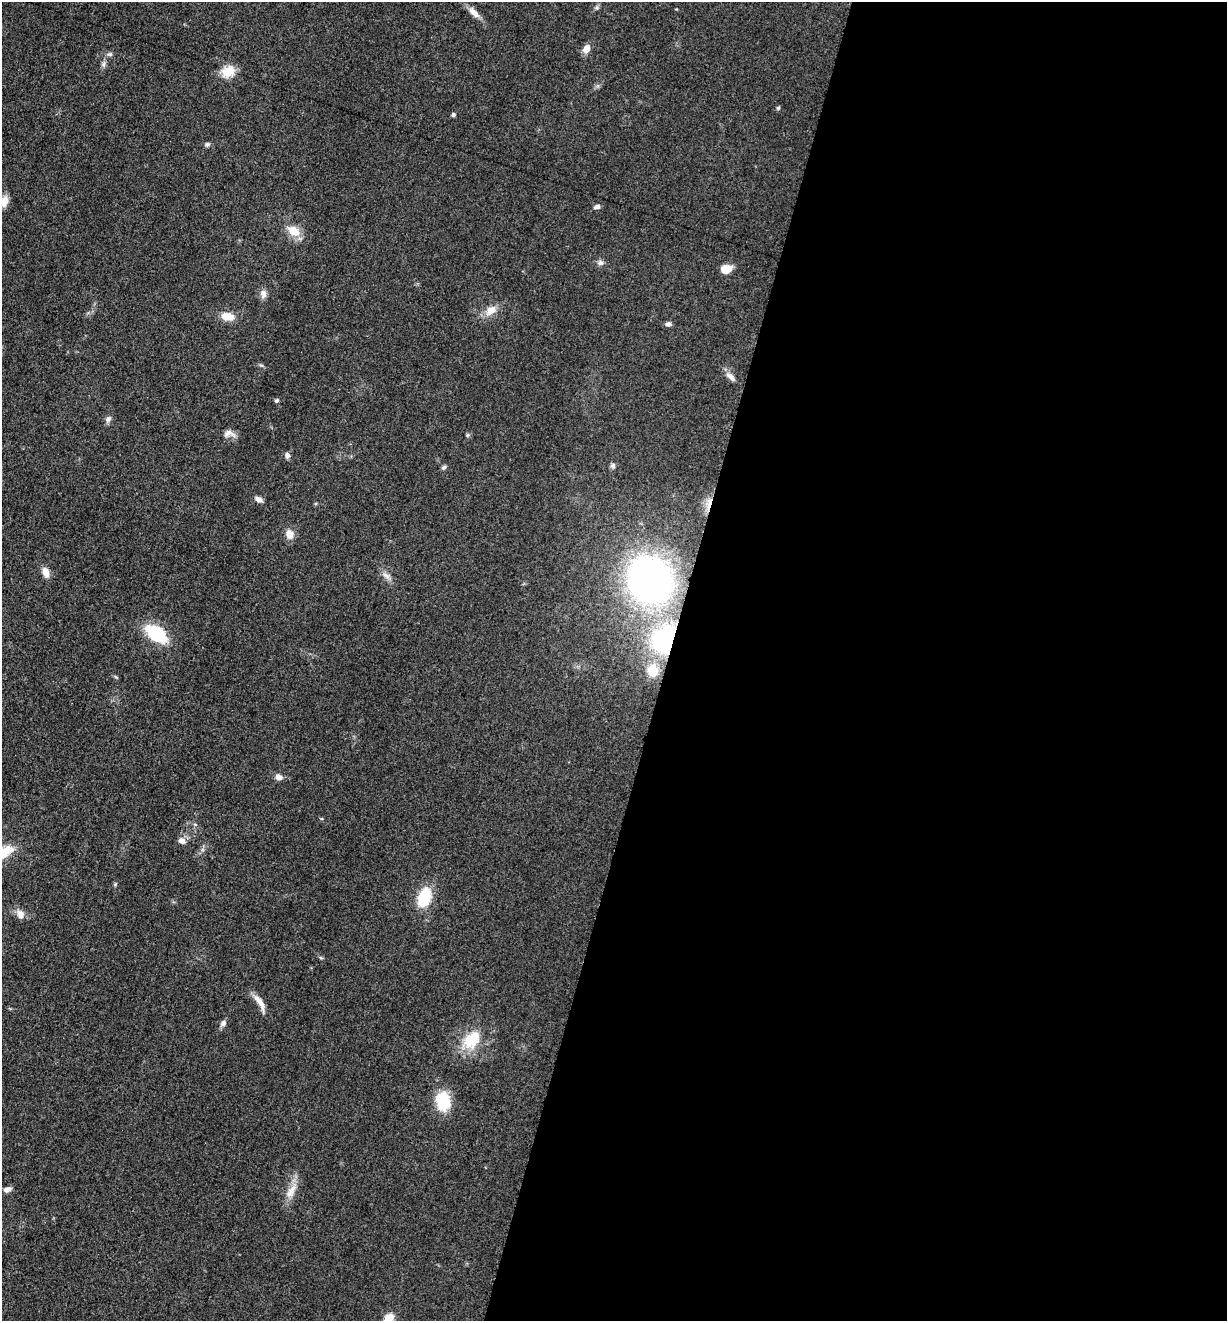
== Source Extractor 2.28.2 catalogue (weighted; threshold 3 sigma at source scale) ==
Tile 12 of 4 x 4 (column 4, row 3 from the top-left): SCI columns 3940-5164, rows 1330-2648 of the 5304 x 5292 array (HDU 1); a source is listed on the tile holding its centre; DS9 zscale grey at full resolution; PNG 1229 x 1323 px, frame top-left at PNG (2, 2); no overlay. Shown black and unused: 46% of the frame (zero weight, under 3 of 5 exposures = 1% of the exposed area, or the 3 px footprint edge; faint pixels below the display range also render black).
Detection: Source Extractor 2.28.2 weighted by HDU 2 'WHT'; one run over the whole footprint, this tile lists its part. Background 0.0509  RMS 0.0056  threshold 0.0251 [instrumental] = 3 sigma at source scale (4.5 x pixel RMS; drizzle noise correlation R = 1.50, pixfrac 1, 0.05/0.05 arcsec/px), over >= 5 px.
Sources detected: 48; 1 inside a brighter object's white glare — not listed; the other 47 listed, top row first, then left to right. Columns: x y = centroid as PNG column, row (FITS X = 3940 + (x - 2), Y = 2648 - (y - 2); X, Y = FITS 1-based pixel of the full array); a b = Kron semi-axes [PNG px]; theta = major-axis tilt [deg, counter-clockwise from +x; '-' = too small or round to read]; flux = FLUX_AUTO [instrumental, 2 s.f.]
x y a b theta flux
474 12 19 7 -46 4.3
586 49 9 7 63 4.6
110 54 7 5 11 1.2
104 64 9 4 81 1.5
228 71 18 14 28 8.4
778 108 5 5 - 0.79
453 115 5 4 - 1
207 144 6 6 - 1.1
4 201 15 9 77 4.7
597 207 7 5 11 2
293 231 17 11 -35 8.7
600 263 8 7 - 1.9
726 269 11 9 16 7.3
263 294 12 8 -85 2.9
491 310 13 9 35 6.4
228 316 14 9 -8 8.1
668 324 7 6 - 1.7
731 377 16 6 -44 3.2
277 400 5 5 - 0.91
108 419 9 7 46 1.9
229 434 16 10 1 3.5
467 435 6 4 89 0.8
287 455 7 6 - 1.8
613 466 7 6 - 1.3
444 467 6 5 - 1.2
259 499 10 6 -26 2.5
709 504 18 4 75 4.3
290 534 11 9 -66 5
45 572 12 8 -72 4.6
386 575 14 5 -32 2.5
649 579 40 34 -58 240
156 634 17 9 -35 42
666 639 22 19 52 88
653 670 11 10 - 14
116 677 7 3 -37 0.68
279 777 8 6 -18 3.1
182 841 8 7 - 3.1
115 884 6 3 71 0.68
424 897 17 10 70 25
20 914 12 9 -76 3.7
260 1002 27 7 -60 5.3
223 1023 9 7 52 1.9
471 1040 29 19 42 18
443 1101 16 12 -82 24
7 1189 9 6 20 2.7
291 1191 23 10 61 7
389 1318 10 8 44 6.6
Overlapping masked pixels (flux is a lower limit): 2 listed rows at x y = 709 504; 666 639
Isophote crosses this tile's border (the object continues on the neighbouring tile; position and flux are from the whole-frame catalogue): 2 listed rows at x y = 4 201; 389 1318